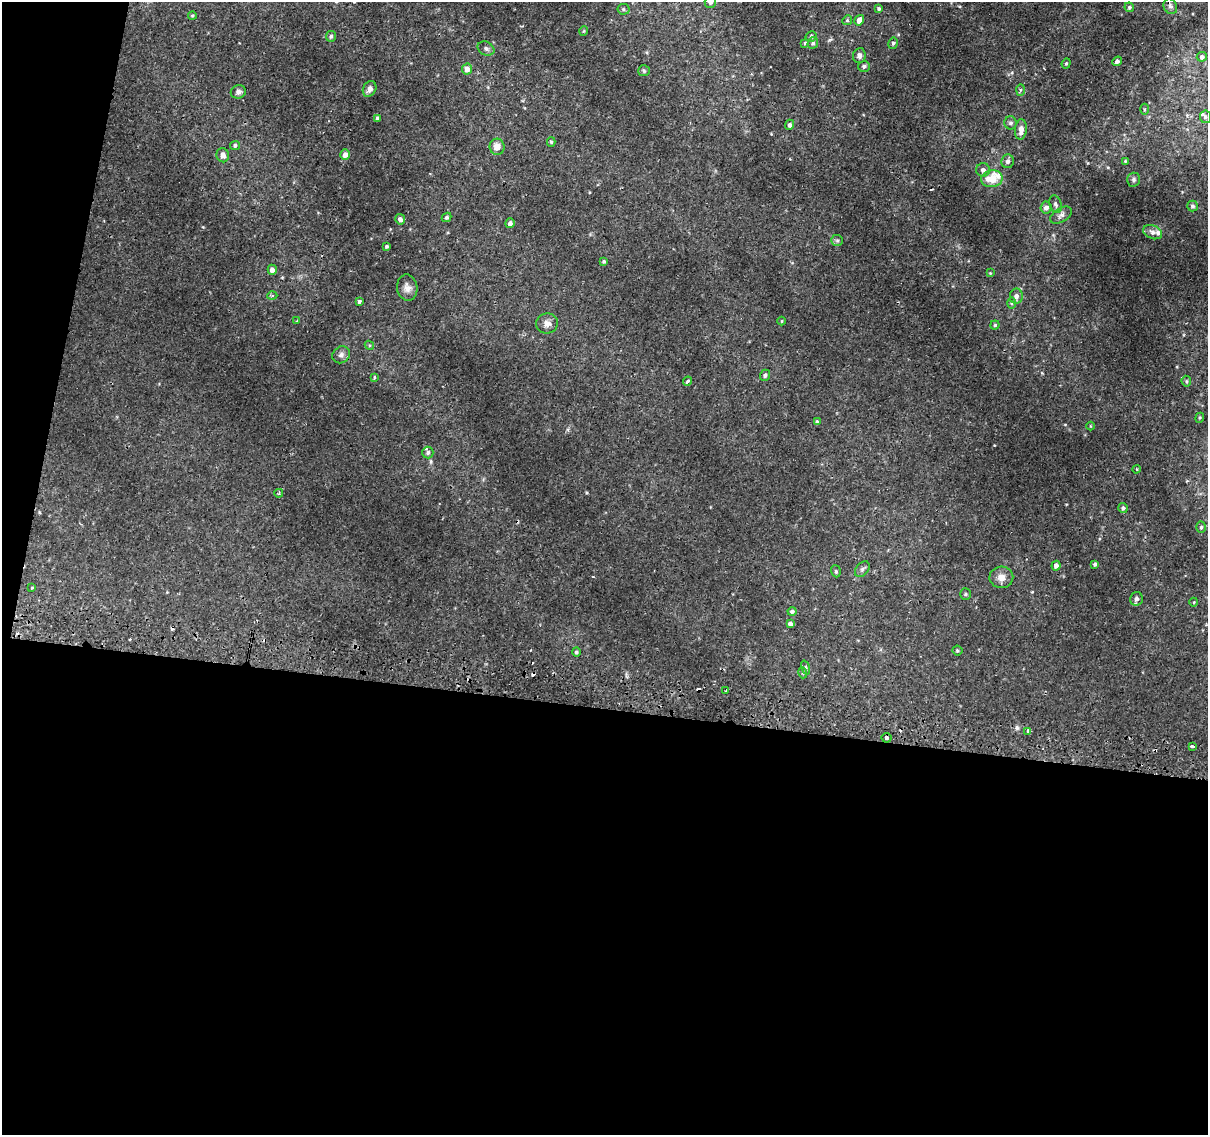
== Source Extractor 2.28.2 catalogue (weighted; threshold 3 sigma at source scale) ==
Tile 13 of 4 x 4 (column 1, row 4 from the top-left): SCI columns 5-1210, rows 263-1395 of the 4842 x 5116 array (HDU 1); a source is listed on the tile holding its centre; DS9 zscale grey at full resolution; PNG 1210 x 1137 px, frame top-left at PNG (2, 2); each listed source drawn as its Kron ellipse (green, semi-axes under 4 px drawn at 4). Shown black and unused: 41% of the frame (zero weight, under 2 of 3 exposures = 2% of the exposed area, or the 3 px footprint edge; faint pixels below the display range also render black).
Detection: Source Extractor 2.28.2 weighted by HDU 2 'WHT'; one run over the whole footprint, this tile lists its part. Background 0.00508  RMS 0.0022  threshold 0.0101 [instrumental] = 3 sigma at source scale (4.5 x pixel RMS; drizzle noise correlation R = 1.50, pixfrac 1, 0.0396/0.0396 arcsec/px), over >= 5 px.
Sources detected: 108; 8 cosmic-ray / hot-pixel residue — neither listed nor drawn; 4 inside a brighter listed object's ellipse — not listed separately; the other 96 listed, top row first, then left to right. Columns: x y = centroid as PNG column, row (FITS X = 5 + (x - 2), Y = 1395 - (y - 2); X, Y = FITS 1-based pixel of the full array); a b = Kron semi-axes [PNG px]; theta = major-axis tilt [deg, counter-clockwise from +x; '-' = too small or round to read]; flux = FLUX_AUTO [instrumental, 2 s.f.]
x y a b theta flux
710 2 6 5 - 0.72
1170 6 8 6 -63 0.67
1129 7 5 4 - 0.4
623 9 6 5 - 0.4
879 9 4 4 - 0.36
192 15 4 4 - 0.29
847 20 5 4 - 0.33
859 20 5 4 - 1.8
584 31 5 4 - 0.24
331 36 5 5 - 0.53
811 36 5 5 - 0.54
805 43 4 3 - 0.34
813 43 6 5 - 0.48
893 43 6 4 76 0.45
486 48 9 6 -26 0.68
859 56 7 6 - 0.89
1202 57 5 5 - 0.59
1117 61 5 4 - 0.57
1066 63 5 4 - 0.28
864 66 6 5 - 0.49
467 69 5 5 - 2
644 71 6 5 - 0.36
370 89 8 6 62 1
1020 90 6 4 88 0.37
238 92 8 6 22 0.75
1144 109 5 3 - 0.28
1205 117 6 5 - 0.41
377 118 4 3 - 0.64
1011 123 6 6 - 0.59
790 125 5 4 - 0.64
1021 130 10 6 86 1.9
551 142 5 4 - 0.35
235 145 5 4 - 0.46
497 147 8 7 - 1.9
223 155 7 6 - 1.1
345 155 5 5 - 1.1
1008 161 7 6 - 0.79
1125 161 4 3 - 0.26
983 170 7 6 - 0.87
992 179 11 8 9 4.9
1133 180 7 6 - 0.52
1055 204 9 6 -72 0.6
1192 206 5 5 - 0.44
1046 207 6 5 - 0.95
1061 215 12 7 31 0.94
447 217 5 4 - 0.42
400 219 5 5 - 0.78
510 223 5 4 - 0.86
1153 232 10 6 -22 0.93
837 240 6 5 - 0.4
387 246 4 3 - 0.36
604 261 4 4 - 0.33
272 270 5 4 - 1.1
990 273 4 3 - 0.21
407 288 13 10 -80 1.4
272 296 5 3 - 0.29
1016 296 7 6 - 0.96
359 302 4 3 - 1
1012 303 6 4 90 0.34
297 321 3 3 - 0.27
782 321 4 3 - 0.21
547 324 11 10 - 1.2
995 325 4 4 - 0.28
369 345 5 4 - 0.26
341 355 9 8 - 0.88
765 375 5 5 - 0.57
374 378 4 3 - 0.96
688 381 5 3 - 0.5
1186 381 5 5 - 0.33
1200 418 5 4 - 0.28
817 422 4 4 - 0.44
1090 426 4 3 - 0.17
428 452 6 5 - 0.6
1136 469 4 2 - 0.2
279 493 4 3 - 0.28
1123 508 5 4 - 0.49
1201 527 5 5 - 0.36
1095 564 4 3 - 0.42
1056 566 5 4 - 1
862 569 9 6 50 0.59
836 571 6 4 -70 0.35
1001 577 12 10 3 1.8
32 588 4 3 - 0.17
965 594 6 5 - 0.32
1136 599 7 6 - 0.78
1194 602 4 3 - 0.22
792 612 4 4 - 0.44
790 624 4 4 - 1
957 651 5 5 - 0.31
576 652 5 4 - 0.42
805 667 7 3 -71 0.3
803 673 5 3 - 0.27
726 690 3 2 - 0.24
1028 732 3 3 - 4.7
886 738 5 5 - 0.48
1193 746 4 3 - 1.5
Overlapping masked pixels (flux is a lower limit): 1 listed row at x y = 1028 732
Isophote crosses this tile's border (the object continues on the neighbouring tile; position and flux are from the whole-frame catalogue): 1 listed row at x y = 710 2